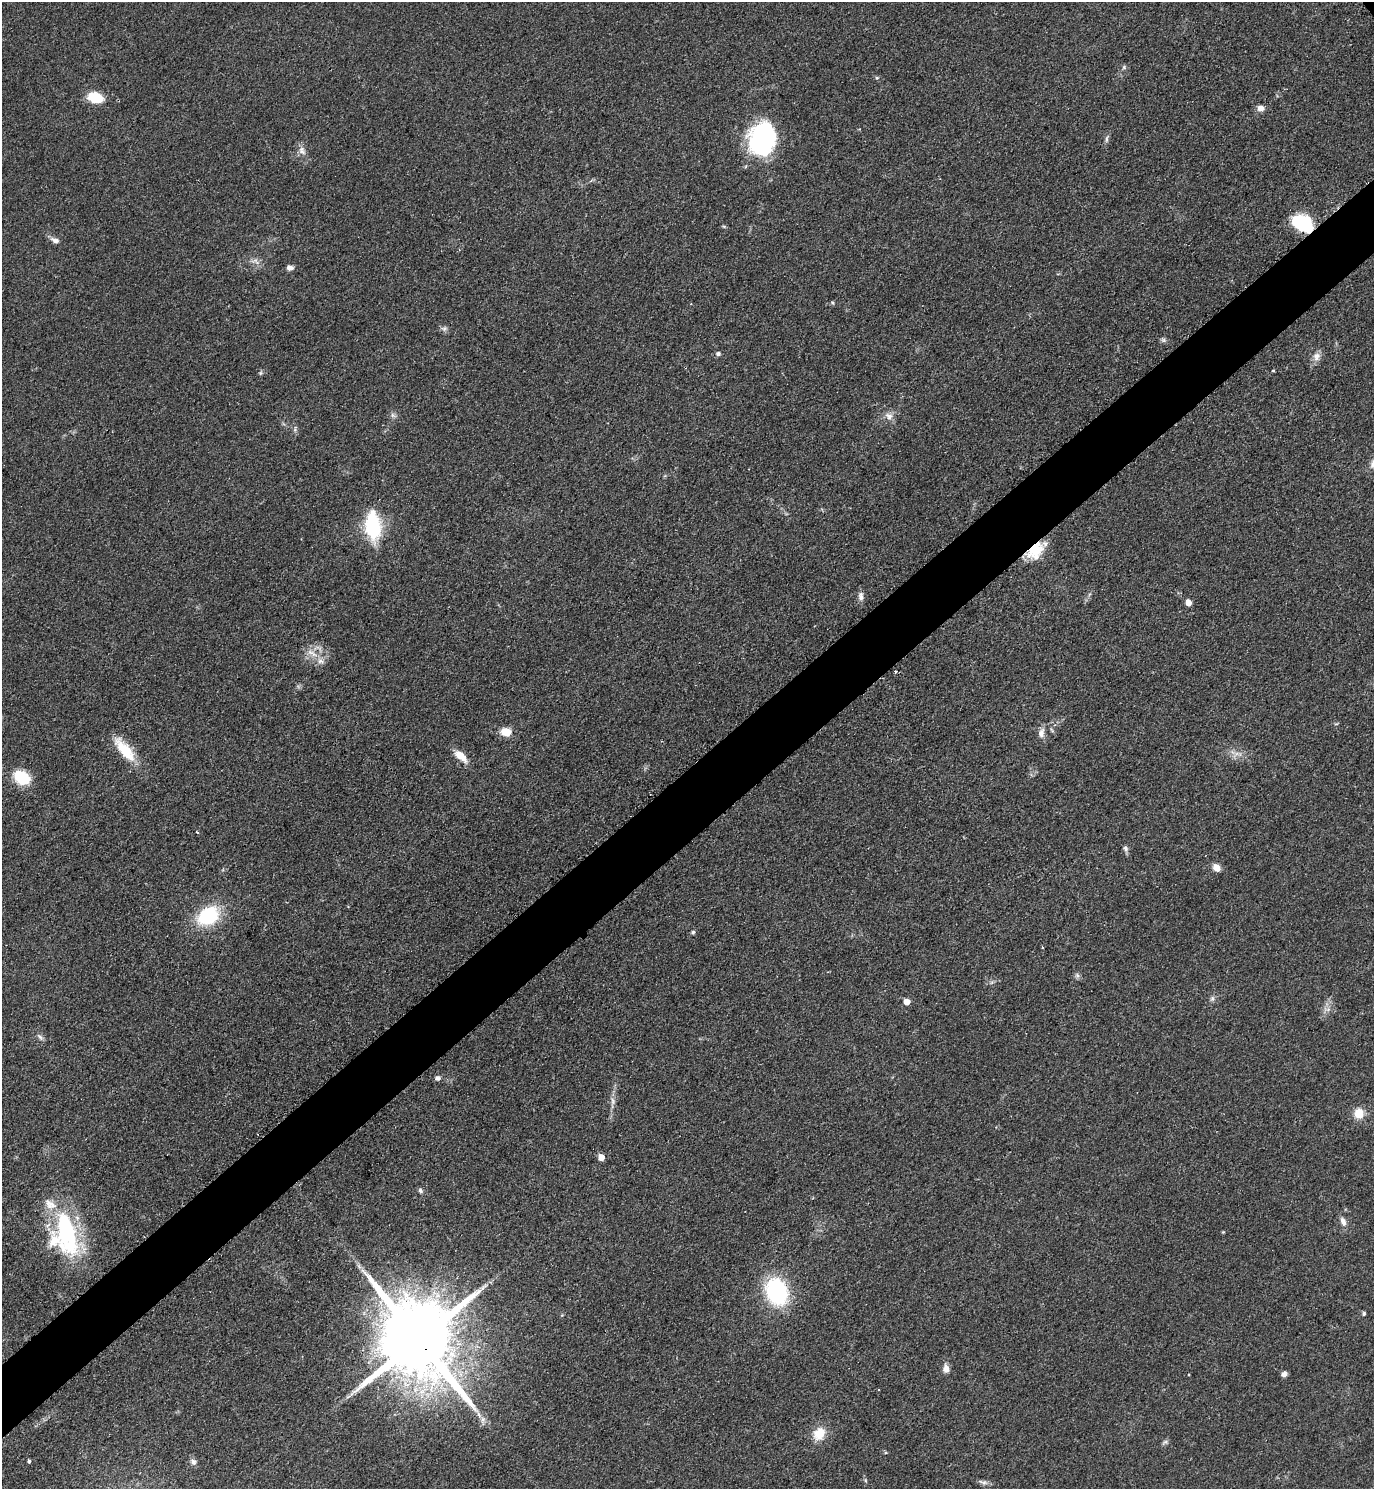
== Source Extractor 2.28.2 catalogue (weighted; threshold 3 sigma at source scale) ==
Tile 7 of 4 x 4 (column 3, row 2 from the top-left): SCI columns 3059-4430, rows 2983-4469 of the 5971 x 5974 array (HDU 1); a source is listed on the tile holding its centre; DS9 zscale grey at full resolution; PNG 1376 x 1491 px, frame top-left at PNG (2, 2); no overlay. Shown black and unused: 5% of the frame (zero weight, under 2 of 3 exposures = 1% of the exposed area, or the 3 px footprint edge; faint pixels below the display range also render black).
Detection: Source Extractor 2.28.2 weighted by HDU 2 'WHT'; one run over the whole footprint, this tile lists its part. Background 0.0784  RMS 0.0076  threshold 0.0344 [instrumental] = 3 sigma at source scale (4.5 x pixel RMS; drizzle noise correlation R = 1.50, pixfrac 1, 0.05/0.05 arcsec/px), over >= 5 px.
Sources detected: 69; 3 inside a brighter object's white glare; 2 cosmic-ray / hot-pixel residue — not listed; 3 inside a brighter listed object's ellipse — not listed separately; the other 61 listed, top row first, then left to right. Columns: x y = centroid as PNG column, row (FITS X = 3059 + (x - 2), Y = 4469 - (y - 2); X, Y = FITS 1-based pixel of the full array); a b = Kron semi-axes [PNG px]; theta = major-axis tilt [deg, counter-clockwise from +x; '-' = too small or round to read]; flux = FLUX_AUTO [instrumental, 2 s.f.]
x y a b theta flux
1124 67 6 5 - 1.3
877 78 6 4 1 1.2
95 97 18 12 -17 19
1260 108 7 7 - 4.4
762 138 33 28 47 95
1107 139 12 4 77 2.2
302 151 13 8 -64 4.8
1306 221 21 10 -74 26
724 226 6 4 17 0.89
55 240 12 7 -26 3.9
256 261 11 4 -56 2.5
290 268 8 6 -8 3.2
444 329 8 6 54 2
1163 340 7 5 -21 1.8
718 354 6 5 - 2
1317 356 12 9 66 5
1273 371 4 3 - 0.81
260 373 6 4 88 1.1
393 415 7 5 -59 2
889 416 11 9 -40 4.7
295 429 10 3 86 1.6
373 526 33 17 -85 49
1034 550 22 17 55 22
861 596 12 7 -89 3.7
1188 603 5 4 - 8
312 653 19 7 -29 6.9
895 672 3 3 - 2.1
505 732 11 9 -12 10
1041 733 13 8 81 4.7
125 750 35 12 -52 24
461 756 15 7 -42 12
22 777 20 14 -30 24
197 832 5 3 - 0.7
1125 848 8 6 -65 2.1
1216 868 7 6 - 7.6
208 916 24 18 32 48
693 932 6 5 - 1.2
1042 947 3 2 - 0.96
1077 975 7 6 - 1.9
1212 998 8 6 70 2
907 1002 5 4 - 7.6
40 1037 11 5 -44 2.2
437 1078 8 6 13 2.3
613 1101 11 5 -83 3.2
1359 1113 13 12 - 10
601 1157 5 5 - 8.5
420 1190 7 6 - 1.8
1343 1221 13 7 -67 4.1
66 1232 56 23 -78 97
776 1292 26 20 -67 78
1364 1314 6 4 90 1.2
419 1340 23 17 -51 12000
946 1369 10 7 -84 4.7
1284 1374 6 5 - 3
1189 1375 3 3 - 1.1
483 1419 9 7 74 3.3
819 1434 19 15 55 13
1165 1442 8 4 36 1.6
29 1461 4 3 - 1.9
193 1462 9 7 -43 2.9
983 1482 14 5 -16 2.7
Overlapping masked pixels (flux is a lower limit): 3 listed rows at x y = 1306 221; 1034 550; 419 1340